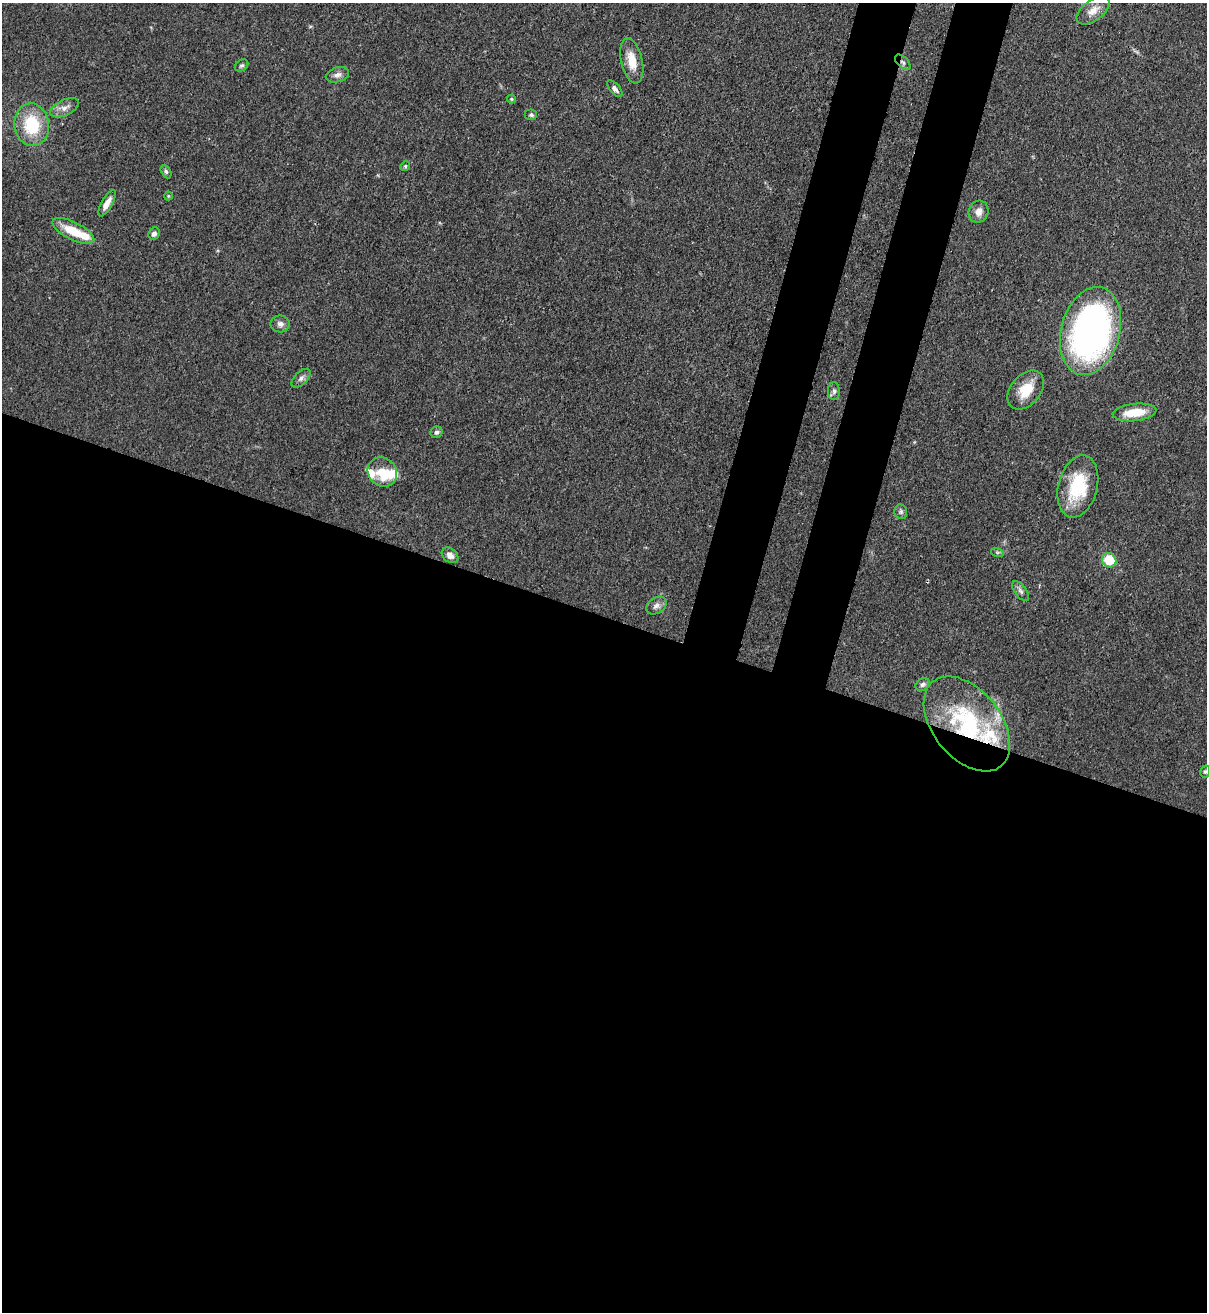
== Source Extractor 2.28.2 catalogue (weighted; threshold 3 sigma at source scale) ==
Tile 14 of 4 x 4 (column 2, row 4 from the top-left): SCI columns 1423-2627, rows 31-1340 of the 5380 x 5305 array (HDU 1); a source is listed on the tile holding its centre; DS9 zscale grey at full resolution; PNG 1209 x 1314 px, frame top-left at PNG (2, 3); each listed source drawn as its Kron ellipse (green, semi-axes under 4 px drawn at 4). Shown black and unused: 58% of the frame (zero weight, under 3 of 4 exposures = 7% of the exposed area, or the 3 px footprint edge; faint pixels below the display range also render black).
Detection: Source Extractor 2.28.2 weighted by HDU 2 'WHT'; one run over the whole footprint, this tile lists its part. Background 0.102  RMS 0.0041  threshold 0.0186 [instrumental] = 3 sigma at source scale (4.5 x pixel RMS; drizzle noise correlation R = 1.50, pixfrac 1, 0.05/0.05 arcsec/px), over >= 5 px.
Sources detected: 39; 1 inside a brighter object's white glare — neither listed nor drawn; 3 inside a brighter listed object's ellipse — not listed separately; the other 35 listed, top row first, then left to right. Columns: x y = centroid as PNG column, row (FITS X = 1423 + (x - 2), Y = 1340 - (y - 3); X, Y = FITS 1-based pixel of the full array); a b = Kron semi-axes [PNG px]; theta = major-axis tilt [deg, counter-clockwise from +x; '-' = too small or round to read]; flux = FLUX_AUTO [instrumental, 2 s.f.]
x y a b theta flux
1093 11 19 10 36 4.6
632 61 23 10 -77 7.3
903 62 9 5 -45 0.99
241 65 7 5 36 0.89
337 75 12 7 16 2
615 89 10 5 -50 1.5
511 99 4 4 - 0.4
65 108 15 7 25 2.8
531 115 6 5 - 0.91
32 125 21 17 -82 19
405 166 5 4 - 0.58
166 171 7 4 -62 0.95
168 196 4 4 - 0.42
107 203 15 5 61 3.4
978 212 11 9 69 3.3
73 231 23 8 -26 11
154 234 6 5 - 1.4
280 324 9 8 - 1.9
1091 331 45 29 75 150
301 378 11 6 44 1.6
1026 390 22 15 49 9.3
834 391 9 6 90 1.2
1135 412 22 8 6 11
436 432 6 5 - 1.1
382 472 16 14 -44 9.4
1078 486 32 19 76 22
901 512 7 6 - 0.95
997 552 6 4 -18 0.63
450 555 9 6 -41 2.5
1109 560 7 7 - 12
1021 591 11 6 -53 1.5
656 606 11 8 33 2
923 684 7 5 32 1.1
967 724 54 34 -51 53
1205 772 6 5 - 0.76
Overlapping masked pixels (flux is a lower limit): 2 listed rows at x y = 903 62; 967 724